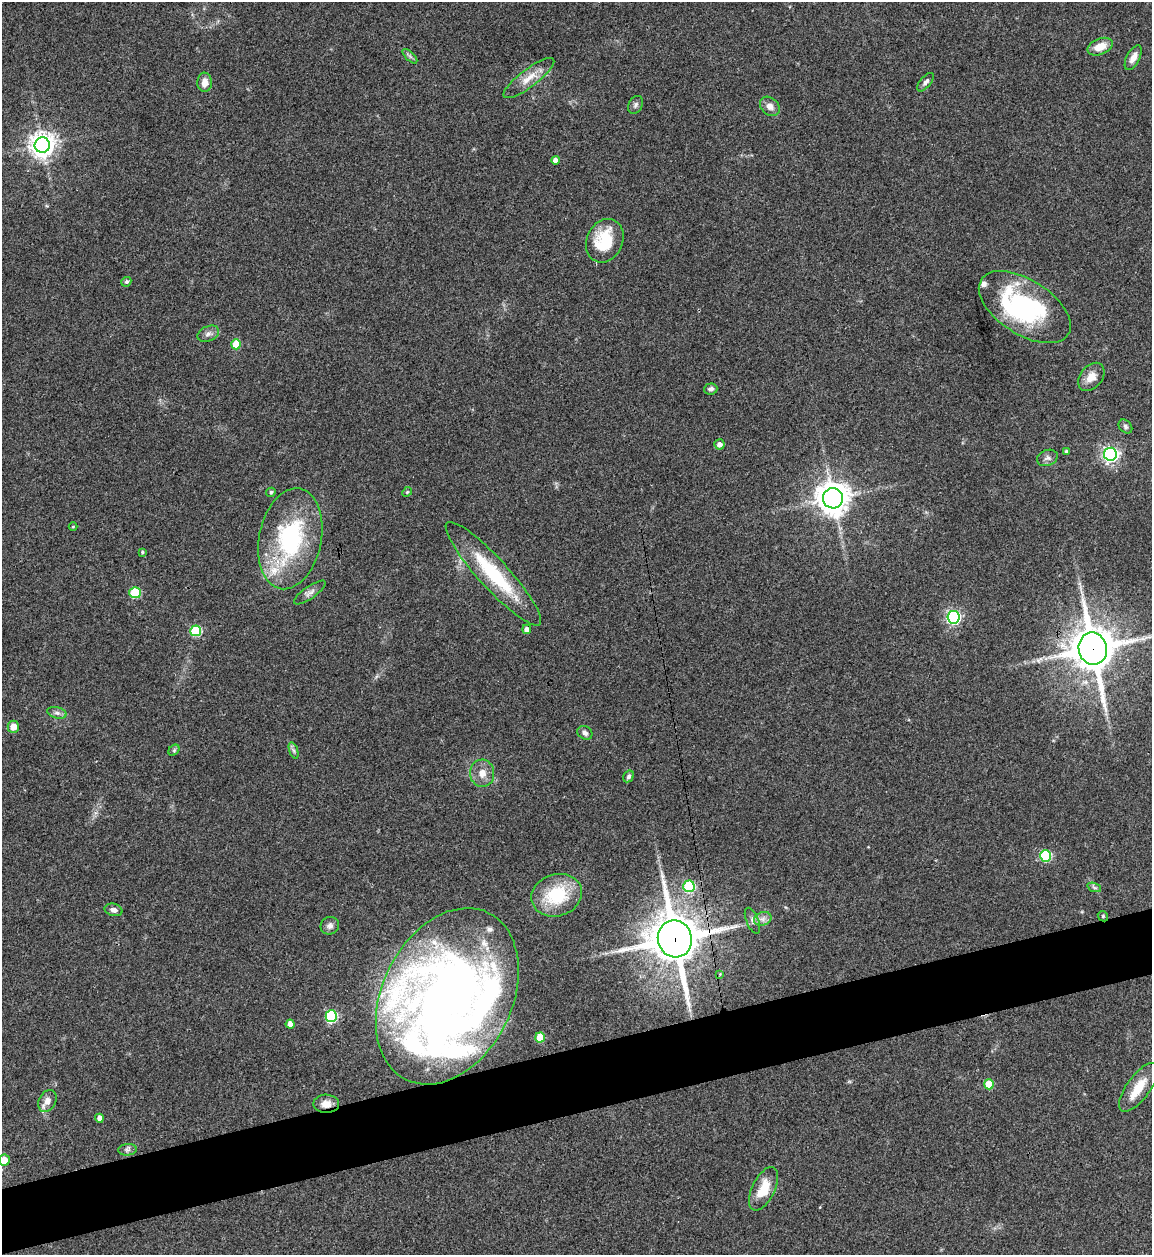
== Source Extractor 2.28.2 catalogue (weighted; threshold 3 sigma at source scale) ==
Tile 7 of 4 x 4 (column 3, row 2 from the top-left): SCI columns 2554-3703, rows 2506-3758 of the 4992 x 5013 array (HDU 1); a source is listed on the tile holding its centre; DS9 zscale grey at full resolution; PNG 1154 x 1257 px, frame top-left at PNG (2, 2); each listed source drawn as its Kron ellipse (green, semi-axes under 4 px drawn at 4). Shown black and unused: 5% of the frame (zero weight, under 3 of 4 exposures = <1% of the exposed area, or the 3 px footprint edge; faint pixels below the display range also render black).
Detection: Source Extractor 2.28.2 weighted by HDU 2 'WHT'; one run over the whole footprint, this tile lists its part. Background 0.0521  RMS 0.0049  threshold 0.022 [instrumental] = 3 sigma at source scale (4.5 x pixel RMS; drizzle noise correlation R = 1.50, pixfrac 1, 0.05/0.05 arcsec/px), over >= 5 px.
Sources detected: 70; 1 inside a brighter object's white glare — neither listed nor drawn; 4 inside a brighter listed object's ellipse — not listed separately; the other 65 listed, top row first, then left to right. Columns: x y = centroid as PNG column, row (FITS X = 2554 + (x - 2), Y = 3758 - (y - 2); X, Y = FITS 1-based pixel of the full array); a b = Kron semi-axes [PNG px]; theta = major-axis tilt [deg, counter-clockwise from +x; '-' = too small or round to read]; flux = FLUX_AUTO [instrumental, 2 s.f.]
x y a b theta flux
1100 47 13 8 22 6.8
410 56 9 3 -45 1.1
1133 58 13 6 62 3.7
529 78 31 9 37 7.1
205 82 10 7 88 3.6
926 82 11 5 49 1.8
635 105 9 6 59 1.4
770 106 11 8 -42 3.2
42 145 8 7 - 480
555 160 4 4 - 2.6
605 241 22 18 65 22
126 282 5 4 - 0.99
1025 307 51 27 -33 65
208 334 11 7 24 2.2
236 344 5 5 - 14
1091 377 16 11 50 5.2
711 389 7 5 5 1.5
1125 426 8 6 -47 1.2
719 444 5 5 - 2.4
1066 451 4 3 - 0.75
1110 454 6 6 - 150
1047 458 10 7 21 2
271 492 5 4 - 0.87
407 492 5 4 - 0.61
833 498 10 10 - 740
73 527 4 3 - 0.4
290 539 51 31 79 61
142 552 3 3 - 0.72
493 574 69 15 -48 35
135 593 5 5 - 27
310 593 19 6 35 2.3
953 617 6 6 - 110
527 629 4 4 - 2.6
196 631 5 5 - 37
1093 649 16 14 -80 1600
57 713 10 5 -14 1.8
13 727 6 5 - 5
585 733 8 6 -37 1.6
174 750 6 5 - 0.76
294 750 9 4 -71 1.1
482 773 13 12 - 5.2
629 776 6 4 57 1.3
1045 856 6 5 - 39
689 886 6 5 - 29
1094 887 7 4 -20 1
557 895 26 21 17 25
113 910 9 6 -14 1.9
1103 916 5 4 - 0.63
763 919 9 6 20 2.3
752 921 14 6 -68 2
330 926 9 8 - 2
675 939 18 17 - 2000
720 974 4 4 - 0.61
447 996 93 65 63 500
331 1016 6 5 - 52
290 1024 4 4 - 4.9
540 1038 5 5 - 13
989 1084 5 5 - 13
1139 1087 29 11 54 11
47 1101 11 8 62 3.7
326 1104 13 9 -1 4.8
99 1118 4 4 - 2.5
127 1150 9 6 5 1.4
4 1160 6 5 - 7.4
764 1189 24 11 64 11
Overlapping masked pixels (flux is a lower limit): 4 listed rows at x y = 1093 649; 1103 916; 675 939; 326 1104
Isophote crosses this tile's border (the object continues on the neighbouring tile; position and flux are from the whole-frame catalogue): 1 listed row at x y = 4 1160